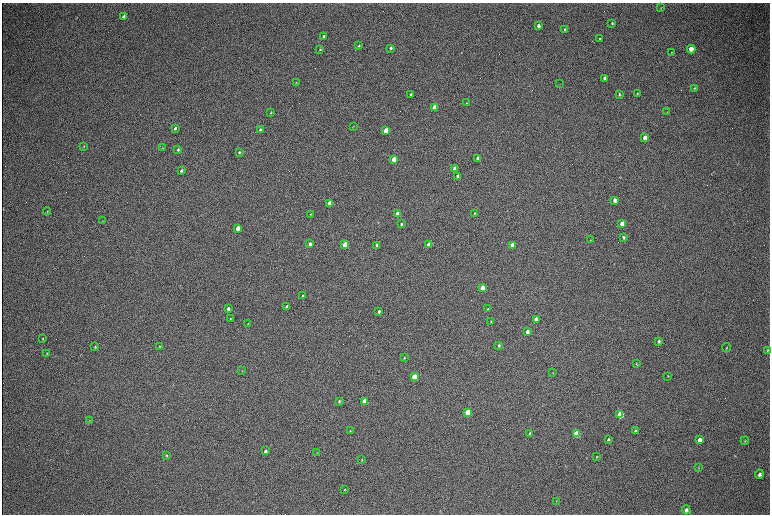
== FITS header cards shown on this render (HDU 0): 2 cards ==
NAXIS1  =                 1536 / length of data axis 1
NAXIS2  =                 1024 / length of data axis 2

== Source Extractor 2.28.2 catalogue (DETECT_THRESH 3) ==
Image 1536 x 1024 px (HDU 0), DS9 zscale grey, zoomed out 1/2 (1 PNG px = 2 x 2 image px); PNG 772 x 516 px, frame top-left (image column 1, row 1023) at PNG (2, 3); each listed source drawn as its Kron ellipse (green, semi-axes under 4 px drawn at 4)
Background 306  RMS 23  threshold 68.2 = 3 sigma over >= 5 px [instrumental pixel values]
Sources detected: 104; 3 cannot appear on this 1/2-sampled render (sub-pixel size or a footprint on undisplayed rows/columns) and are neither listed nor drawn; the other 101 listed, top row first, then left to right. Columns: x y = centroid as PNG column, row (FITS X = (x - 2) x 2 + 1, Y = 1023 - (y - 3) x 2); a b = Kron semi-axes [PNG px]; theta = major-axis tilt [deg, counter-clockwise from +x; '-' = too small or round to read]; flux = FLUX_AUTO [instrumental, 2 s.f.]
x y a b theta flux
661 8 3 3 - 3000
124 17 4 3 - 47000
612 23 3 2 - 4300
538 26 3 3 - 17000
565 29 3 2 - 4300
324 36 3 2 - 5600
600 39 2 2 - 5100
359 46 3 2 - 4000
390 48 3 3 - 12000
320 49 3 2 - 3500
691 49 4 3 - 72000
672 52 4 2 - 2400
605 78 3 3 - 19000
296 83 3 2 - 2500
560 84 2 1 - 1000
694 88 4 3 - 4600
637 93 3 2 - 3700
411 94 3 2 - 5500
619 94 3 3 - 5600
466 103 3 2 - 3100
435 107 3 3 - 150000
271 112 3 2 - 3100
667 112 3 2 - 1500
353 126 3 2 - 2000
175 128 4 3 - 8600
260 130 3 2 - 6900
386 131 3 3 - 220000
645 138 4 3 - 91000
84 146 4 2 - 2600
162 147 3 3 - 2300
178 149 4 3 - 5800
239 152 4 3 - 5300
478 158 3 3 - 39000
394 159 3 3 - 130000
455 169 3 3 - 70000
181 171 3 2 - 6900
458 176 3 3 - 20000
615 200 3 3 - 24000
330 203 3 3 - 74000
47 211 4 2 - 2500
475 213 2 2 - 3600
310 214 4 2 - 2700
398 214 3 3 - 67000
102 221 3 2 - 2200
401 224 3 2 - 5100
622 224 4 3 - 70000
238 228 3 3 - 63000
623 237 3 3 - 7700
590 240 3 2 - 2200
310 244 3 3 - 14000
345 245 3 3 - 190000
377 245 3 3 - 16000
429 245 3 3 - 76000
512 245 3 3 - 92000
482 288 3 3 - 90000
303 296 3 2 - 4900
287 306 3 3 - 9200
228 308 3 3 - 12000
488 309 3 1 - 4100
379 311 3 3 - 9800
230 319 3 3 - 4000
536 319 3 3 - 44000
491 322 3 2 - 2900
248 324 3 3 - 2900
527 332 3 3 - 18000
42 338 3 3 - 3000
659 341 4 3 - 7700
499 345 3 3 - 8000
159 346 3 3 - 3200
95 347 3 3 - 4300
726 347 4 2 - 3300
768 350 4 3 - 4400
47 353 4 2 - 2600
404 358 3 3 - 3800
636 363 4 3 - 2900
242 371 3 2 - 1400
553 373 3 2 - 1600
668 376 3 2 - 2500
414 377 4 3 - 240000
339 401 3 3 - 5500
365 401 4 3 - 150000
468 412 4 3 - 340000
620 415 4 3 - 220000
89 421 3 2 - 2100
350 431 3 3 - 3500
635 431 4 3 - 10000
530 434 3 3 - 13000
576 434 4 3 - 170000
608 439 3 3 - 5700
699 440 4 3 - 31000
745 441 4 2 - 2900
265 451 3 3 - 11000
317 453 3 2 - 1900
166 455 4 3 - 5200
597 457 4 3 - 3800
362 460 3 3 - 2500
698 468 3 3 - 2900
759 474 4 3 - 16000
344 490 3 2 - 2700
556 501 4 2 - 2400
686 510 4 4 - 14000
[3 sub-pixel or undisplayed-footprint detections neither listed nor drawn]